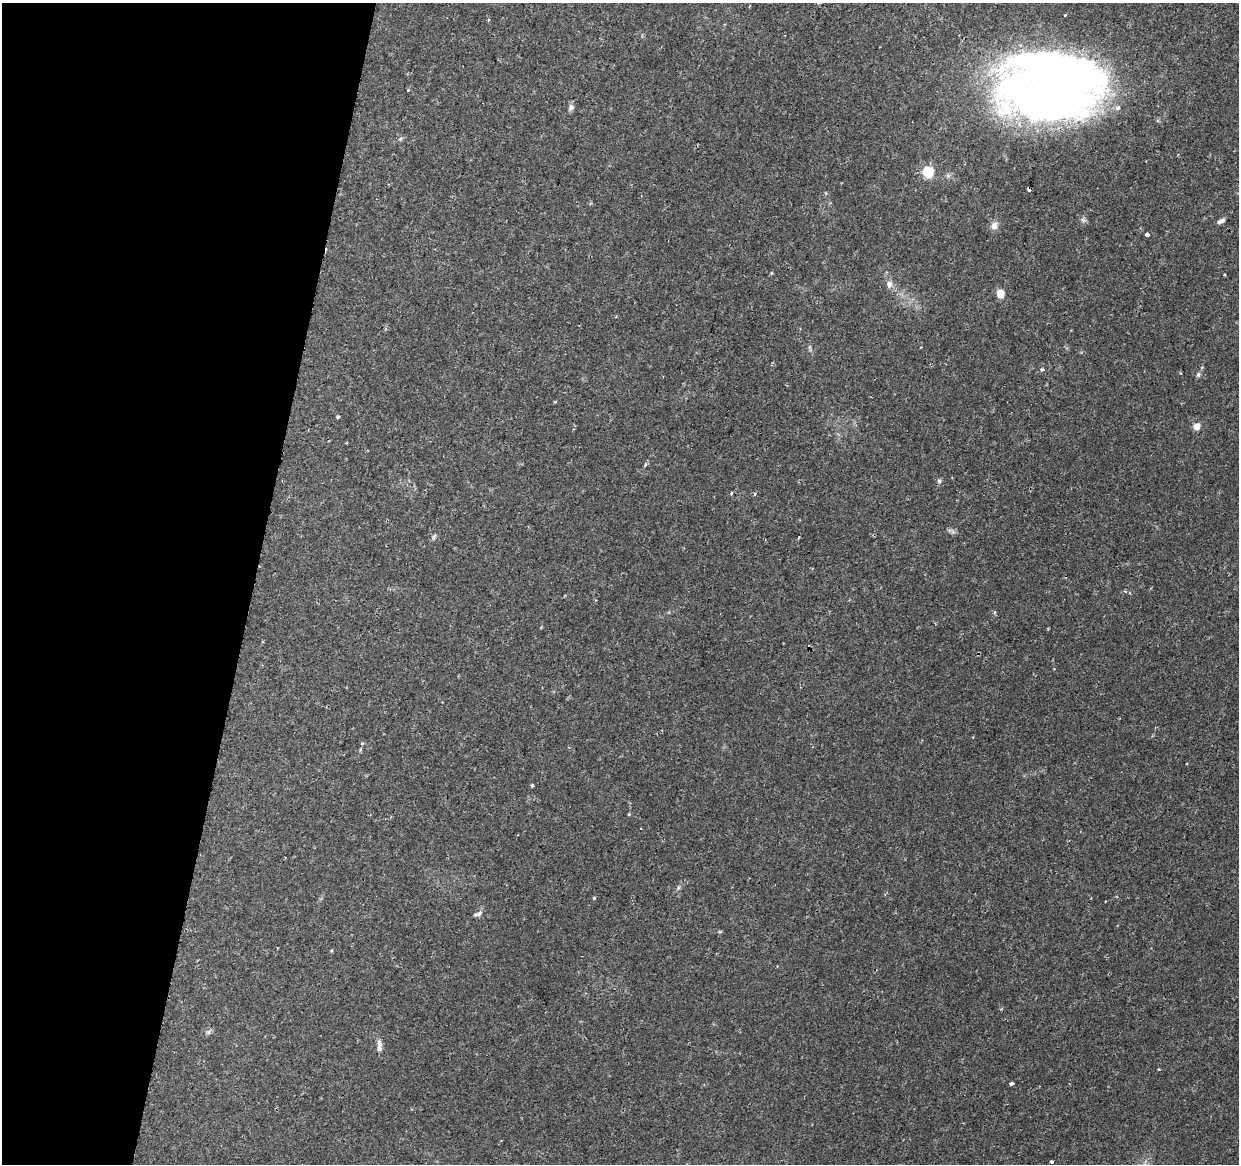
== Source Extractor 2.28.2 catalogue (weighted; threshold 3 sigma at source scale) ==
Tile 9 of 4 x 4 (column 1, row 3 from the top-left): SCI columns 20-1256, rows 1494-2655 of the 4979 x 5250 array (HDU 1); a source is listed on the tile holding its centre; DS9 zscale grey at full resolution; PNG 1241 x 1166 px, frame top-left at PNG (2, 3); no overlay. Shown black and unused: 20% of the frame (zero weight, under 2 of 3 exposures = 3% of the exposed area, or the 3 px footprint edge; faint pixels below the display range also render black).
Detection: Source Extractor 2.28.2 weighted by HDU 2 'WHT'; one run over the whole footprint, this tile lists its part. Background 0.0313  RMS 0.0031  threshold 0.0141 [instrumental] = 3 sigma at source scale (4.5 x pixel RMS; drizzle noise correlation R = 1.50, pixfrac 1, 0.0396/0.0396 arcsec/px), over >= 5 px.
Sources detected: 41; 4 inside a brighter object's white glare — not listed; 2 inside a brighter listed object's ellipse — not listed separately; the other 35 listed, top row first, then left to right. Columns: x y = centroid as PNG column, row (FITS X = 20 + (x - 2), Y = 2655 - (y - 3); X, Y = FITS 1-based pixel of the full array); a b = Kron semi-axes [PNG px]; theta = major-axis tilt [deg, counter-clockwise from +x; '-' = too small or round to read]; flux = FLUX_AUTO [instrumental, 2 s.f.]
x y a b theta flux
1065 15 3 3 - 0.79
1058 79 101 56 -6 220
571 108 10 7 63 1
400 139 6 4 45 0.46
928 172 5 5 - 25
1029 190 4 3 - 1.9
1083 220 8 6 -88 0.83
1222 220 8 6 14 1
994 225 10 9 - 1.7
1147 234 4 3 - 2.4
771 273 5 3 - 0.32
1225 274 3 2 - 0.53
889 284 10 8 -73 1.5
1000 293 5 5 - 8.6
1042 369 4 4 - 0.68
1198 375 7 5 74 0.67
338 417 4 3 - 0.47
1197 426 5 5 - 6.1
645 464 5 4 - 0.62
939 481 6 5 - 0.6
731 493 3 3 - 0.8
434 537 8 5 57 0.64
799 538 3 2 - 0.49
1125 591 5 3 - 0.43
994 612 5 3 - 0.45
532 786 3 3 - 1
629 814 4 3 - 0.3
678 887 7 5 70 0.61
594 898 4 4 - 0.3
478 914 11 6 20 1.1
208 1032 7 4 89 0.64
379 1043 11 7 -84 1.3
1159 1069 4 3 - 0.37
1011 1083 4 4 - 0.64
1051 1162 3 3 - 3.3
Overlapping masked pixels (flux is a lower limit): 1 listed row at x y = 1029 190